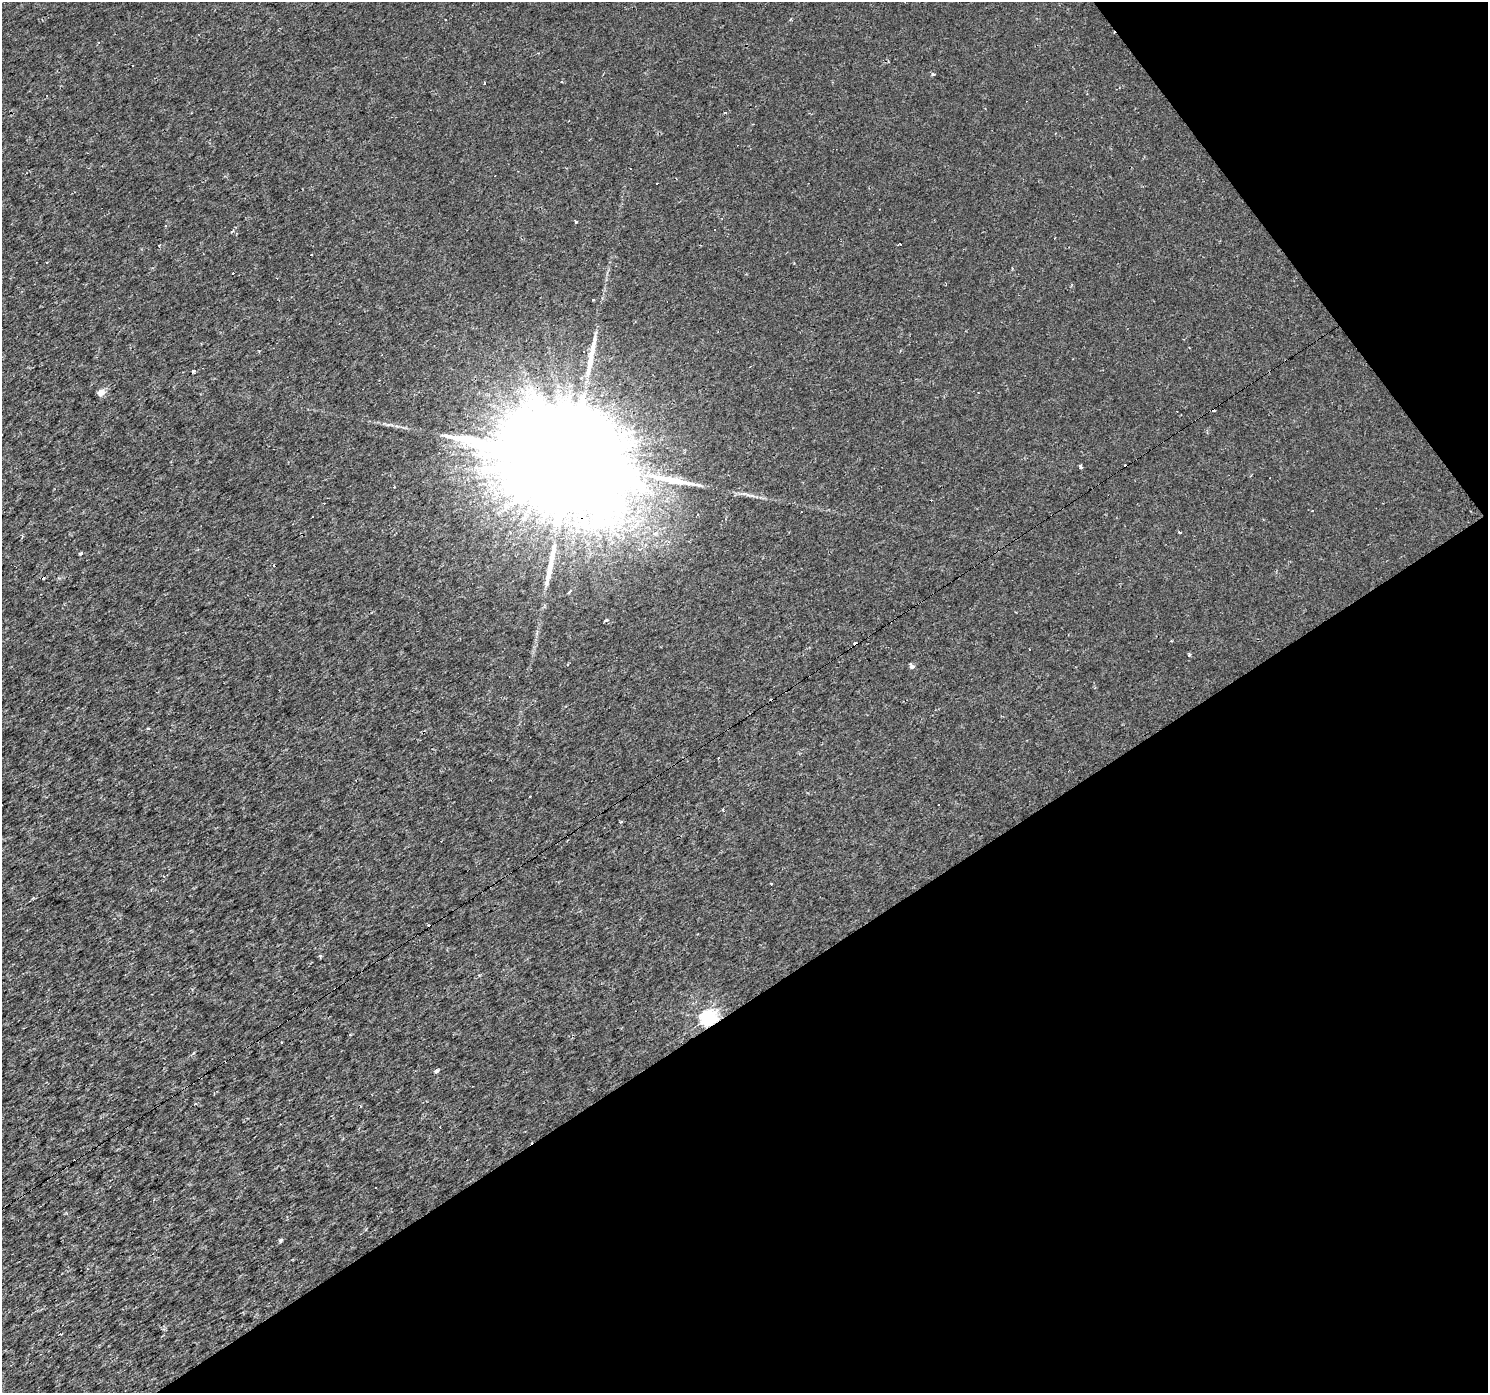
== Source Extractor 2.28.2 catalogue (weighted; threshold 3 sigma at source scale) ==
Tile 12 of 4 x 4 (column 4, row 3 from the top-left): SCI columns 4460-5945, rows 1579-2969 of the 5945 x 5875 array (HDU 1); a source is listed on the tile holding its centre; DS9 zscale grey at full resolution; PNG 1490 x 1395 px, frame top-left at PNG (2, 2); no overlay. Shown black and unused: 33% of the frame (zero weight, under 2 of 3 exposures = <1% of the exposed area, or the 3 px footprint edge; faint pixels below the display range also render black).
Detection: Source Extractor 2.28.2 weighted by HDU 2 'WHT'; one run over the whole footprint, this tile lists its part. Background 0.00236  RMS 0.003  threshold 0.0134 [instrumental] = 3 sigma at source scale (4.5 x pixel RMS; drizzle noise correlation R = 1.50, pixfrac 1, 0.0396/0.0396 arcsec/px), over >= 5 px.
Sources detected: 59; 29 cosmic-ray / hot-pixel residue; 3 long thin detections or spike segments (spike, bleed or trail) — not listed; the other 27 listed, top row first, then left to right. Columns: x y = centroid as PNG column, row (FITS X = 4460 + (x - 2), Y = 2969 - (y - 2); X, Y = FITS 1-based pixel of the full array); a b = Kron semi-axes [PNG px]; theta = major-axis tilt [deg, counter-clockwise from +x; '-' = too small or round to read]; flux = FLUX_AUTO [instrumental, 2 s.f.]
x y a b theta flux
445 19 2 2 - 0.23
933 74 4 4 - 0.5
576 221 4 3 - 0.32
898 244 3 2 - 0.39
159 245 3 3 - 0.4
47 262 3 3 - 0.27
583 351 2 2 - 0.31
193 371 4 3 - 1.3
581 378 4 4 - 0.39
101 392 5 4 - 4.5
978 393 3 2 - 0.19
571 459 48 25 30 27000
1081 466 3 3 - 1.6
1179 532 3 3 - 0.65
640 549 5 4 - 0.54
81 553 5 2 - 0.47
569 592 4 3 - 4.7
606 620 5 3 - 0.62
1189 655 4 3 - 0.38
912 667 6 5 - 0.85
148 728 3 3 - 0.31
719 758 3 2 - 0.4
722 809 3 2 - 0.44
708 1018 7 6 - 83
281 1043 3 2 - 0.26
436 1071 4 4 - 0.92
281 1240 4 3 - 0.97
Overlapping masked pixels (flux is a lower limit): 2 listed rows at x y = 571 459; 708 1018
Unlisted compact peaks at least as high as the median listed source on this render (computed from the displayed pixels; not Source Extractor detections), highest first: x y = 320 956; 621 822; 748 495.